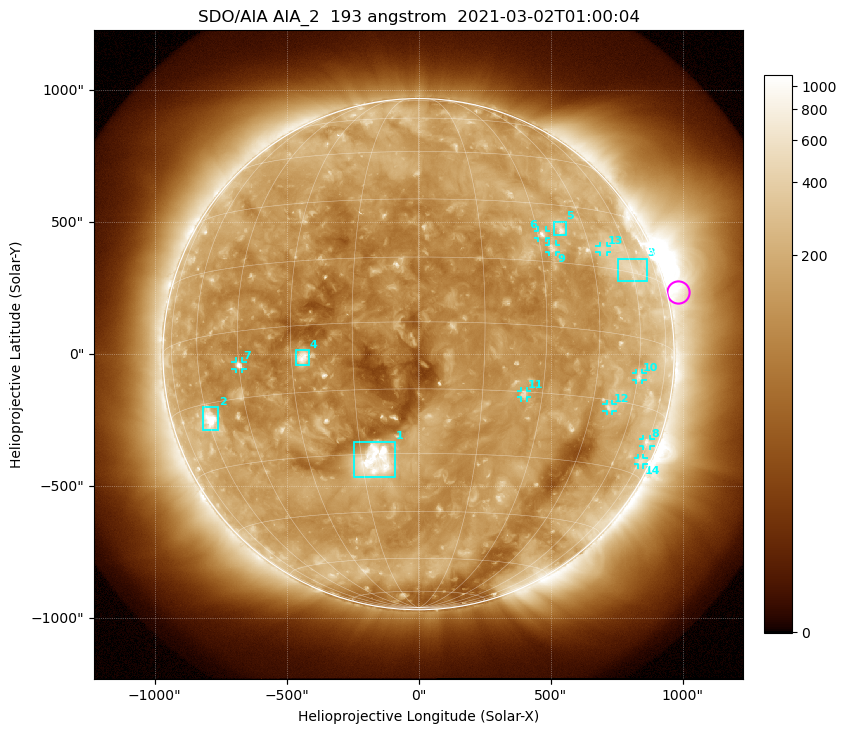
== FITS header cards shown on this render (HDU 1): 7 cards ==
TELESCOP= 'SDO/AIA '           / For AIA: SDO/AIA
INSTRUME= 'AIA_2   '           / For AIA: AIA_ATA1, AIA_ATA2, AIA_ATA3 or AIA_AT
WAVELNTH=                  193 / [angstrom] Wavelength
WAVEUNIT= 'angstrom'           / Wavelength unit: angstrom
DATE-OBS= '2021-03-02T01:00:04.835' / [ISO] Date when observation started; ISO 8
CTYPE1  = 'HPLN-TAN'           / CTYPE1: HPLN
CTYPE2  = 'HPLT-TAN'           / CTYPE2: HPLT

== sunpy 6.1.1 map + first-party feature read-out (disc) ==
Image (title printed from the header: SDO/AIA AIA_2  193 angstrom  2021-03-02T01:00:04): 1024 x 1024 px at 2.4 arcsec/px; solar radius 968 arcsec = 403 px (full disc in frame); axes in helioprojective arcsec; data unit not stated in the header (colour bar unlabelled)
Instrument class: DISC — disc imager (sunpy class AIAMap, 193 A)
Bright regions (active regions / flare kernels): reference = the median radial profile (limb darkening/brightening removed); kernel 9 px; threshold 5 sigma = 225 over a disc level ~125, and >= 1.15x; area >= 12 px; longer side >= 10 px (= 24 arcsec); searched inside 0.97 R_sun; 14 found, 14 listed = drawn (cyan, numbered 1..; 9 of them under ~33 arcsec drawn as corner ticks so the feature stays visible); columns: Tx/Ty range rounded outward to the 5 arcsec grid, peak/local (2 s.f.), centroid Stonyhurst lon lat
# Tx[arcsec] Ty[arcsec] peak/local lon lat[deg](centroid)
1 -245..-90 -465..-330 14 -12 -32
2 -820..-760 -285..-200 9.3 -59 -19
3 755..865 275..365 2.7 +60 +16
4 -465..-415 -40..15 8.7 -27 -7
5 510..560 450..505 4.7 +37 +24
6 450..485 440..470 5.6 +31 +22
7 -695..-665 -55..-25 6 -45 -8
8 850..880 -350..-320 2.8 +75 -22
9 495..520 385..415 4.1 +33 +18
10 825..850 -100..-70 3 +61 -9
11 385..410 -165..-140 4.5 +25 -16
12 710..735 -215..-190 3.3 +51 -17
13 685..715 385..410 2.6 +50 +20
14 830..855 -420..-390 2.3 +76 -27
Off-limb structures (1.02-1.3 R_sun): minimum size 162 px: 7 found; the strongest spans PA ~230..320 deg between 1.02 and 1.3 R_sun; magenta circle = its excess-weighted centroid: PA ~285 deg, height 1.04 R_sun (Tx ~985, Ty ~235 arcsec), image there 2.6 x the reference